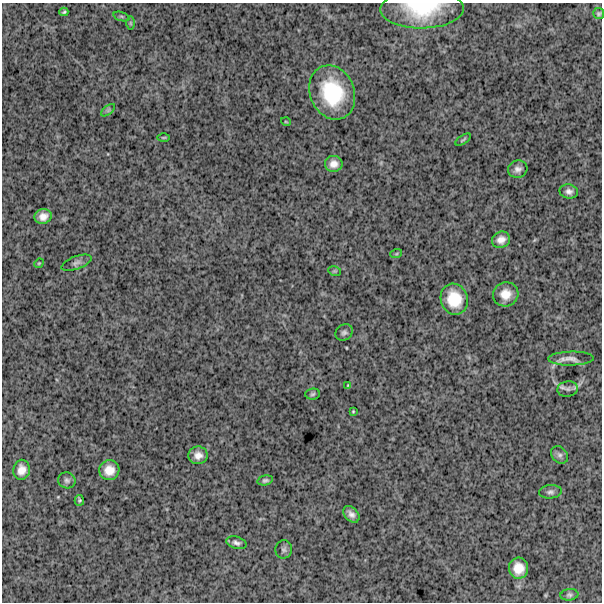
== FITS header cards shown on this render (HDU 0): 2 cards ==
NAXIS1  =                  600
NAXIS2  =                  600

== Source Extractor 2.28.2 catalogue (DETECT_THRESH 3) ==
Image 600 x 600 px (HDU 0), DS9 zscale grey, 1 PNG px = 1 image px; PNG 604 x 604 px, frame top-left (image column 1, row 600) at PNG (2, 3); each listed source drawn as its Kron ellipse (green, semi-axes under 4 px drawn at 4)
Background 1660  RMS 250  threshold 747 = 3 sigma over >= 5 px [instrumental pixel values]
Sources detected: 40; all 40 listed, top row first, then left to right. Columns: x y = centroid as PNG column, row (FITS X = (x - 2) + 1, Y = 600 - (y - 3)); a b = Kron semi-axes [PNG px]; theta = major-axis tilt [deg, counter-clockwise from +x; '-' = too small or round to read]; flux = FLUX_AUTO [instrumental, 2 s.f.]
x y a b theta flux
422 9 41 19 1 1.0e+06
64 12 4 3 - 2.5e+04
599 14 5 5 - 2.8e+04
121 16 8 3 -19 2.4e+04
130 23 7 4 -89 2.3e+04
332 93 28 22 -68 1.1e+06
108 110 8 4 37 3.2e+04
286 122 5 3 - 1.3e+04
164 137 6 3 0 1.9e+04
463 140 9 3 33 2.4e+04
334 164 9 8 - 1.1e+05
518 169 10 8 18 8.1e+04
569 191 9 7 -11 7.2e+04
43 216 8 7 - 1.2e+05
501 240 9 8 - 1.1e+05
396 254 6 4 18 2.0e+04
39 263 5 4 - 1.6e+04
76 263 16 6 21 6.5e+04
335 271 6 4 -10 2.1e+04
506 294 13 12 - 2.2e+05
454 299 16 13 -71 4.5e+05
344 332 9 7 37 5.2e+04
571 359 23 7 1 1.2e+05
348 385 4 3 - 1.7e+04
568 389 10 7 8 6.5e+04
313 394 7 5 5 3.3e+04
353 411 4 3 - 1.6e+04
198 455 10 9 - 1.2e+05
559 455 9 7 -49 5.4e+04
22 470 10 8 80 1.3e+05
109 470 10 10 - 1.9e+05
67 480 9 8 - 5.0e+04
265 480 8 5 12 3.7e+04
550 492 11 6 5 6.1e+04
79 500 5 5 - 2.5e+04
351 514 9 6 -46 7.9e+04
236 543 10 6 -16 6.1e+04
284 549 9 8 - 4.6e+04
519 568 10 9 - 2.2e+05
569 595 9 5 6 4.2e+04
At the frame edge (FLAGS 8, measured only in part): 1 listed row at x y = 422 9